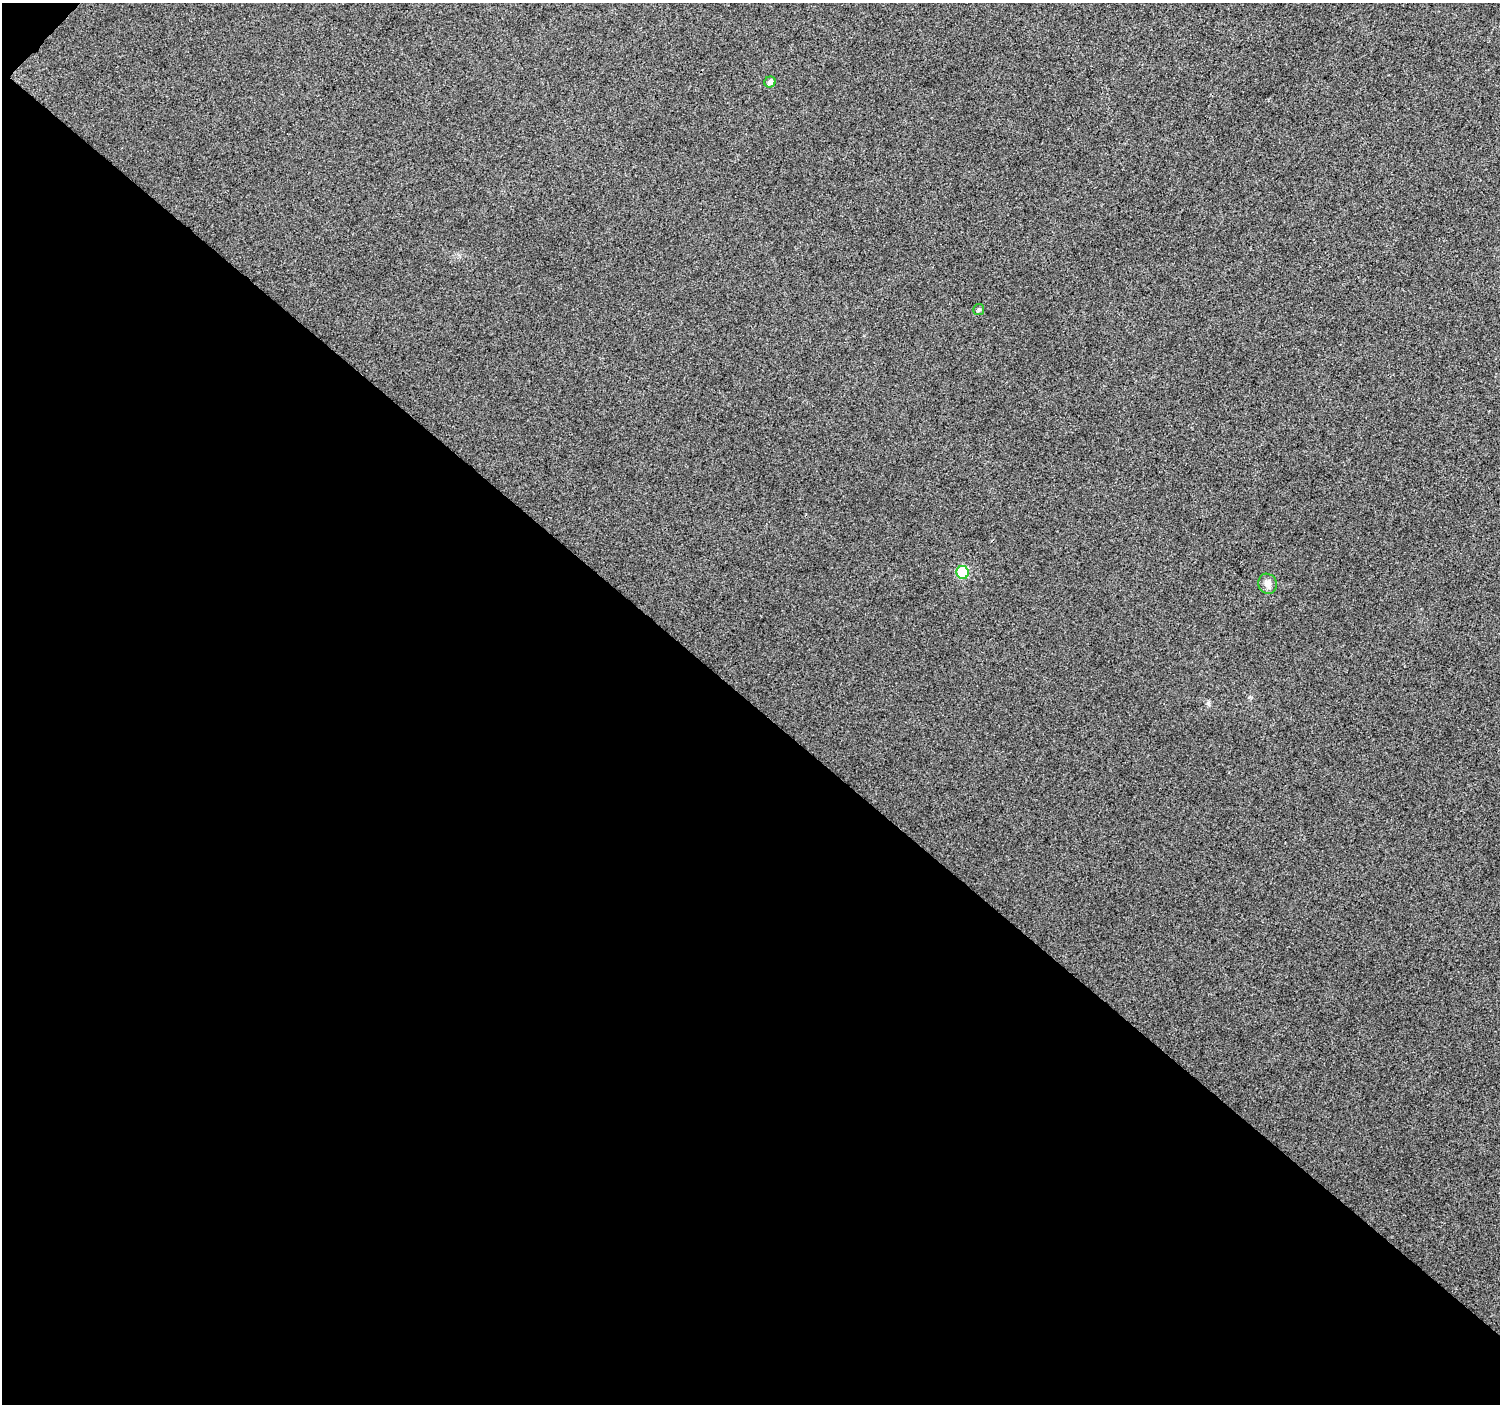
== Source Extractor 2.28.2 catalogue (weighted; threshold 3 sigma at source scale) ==
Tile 3 of 2 x 2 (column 1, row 2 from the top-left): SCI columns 1-1498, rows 90-1491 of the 2998 x 3003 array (HDU 1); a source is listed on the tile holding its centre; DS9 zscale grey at full resolution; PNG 1502 x 1406 px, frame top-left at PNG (2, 3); each listed source drawn as its Kron ellipse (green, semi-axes under 4 px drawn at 4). Shown black and unused: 50% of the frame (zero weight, under 3 of 4 exposures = <1% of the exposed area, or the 3 px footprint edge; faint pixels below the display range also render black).
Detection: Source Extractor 2.28.2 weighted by HDU 2 'WHT'; one run over the whole footprint, this tile lists its part. Background 0.0384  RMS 0.011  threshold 0.0496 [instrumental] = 3 sigma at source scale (4.5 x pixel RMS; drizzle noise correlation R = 1.50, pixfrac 1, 0.0396/0.0396 arcsec/px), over >= 5 px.
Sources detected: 4; all 4 listed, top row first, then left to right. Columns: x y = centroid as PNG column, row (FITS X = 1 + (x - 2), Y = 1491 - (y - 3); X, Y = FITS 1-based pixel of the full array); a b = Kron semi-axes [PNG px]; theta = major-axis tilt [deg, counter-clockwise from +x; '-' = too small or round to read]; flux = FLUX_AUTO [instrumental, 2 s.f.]
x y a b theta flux
770 82 6 5 - 4
979 310 5 5 - 1.9
963 572 6 6 - 62
1268 584 10 9 - 6.2